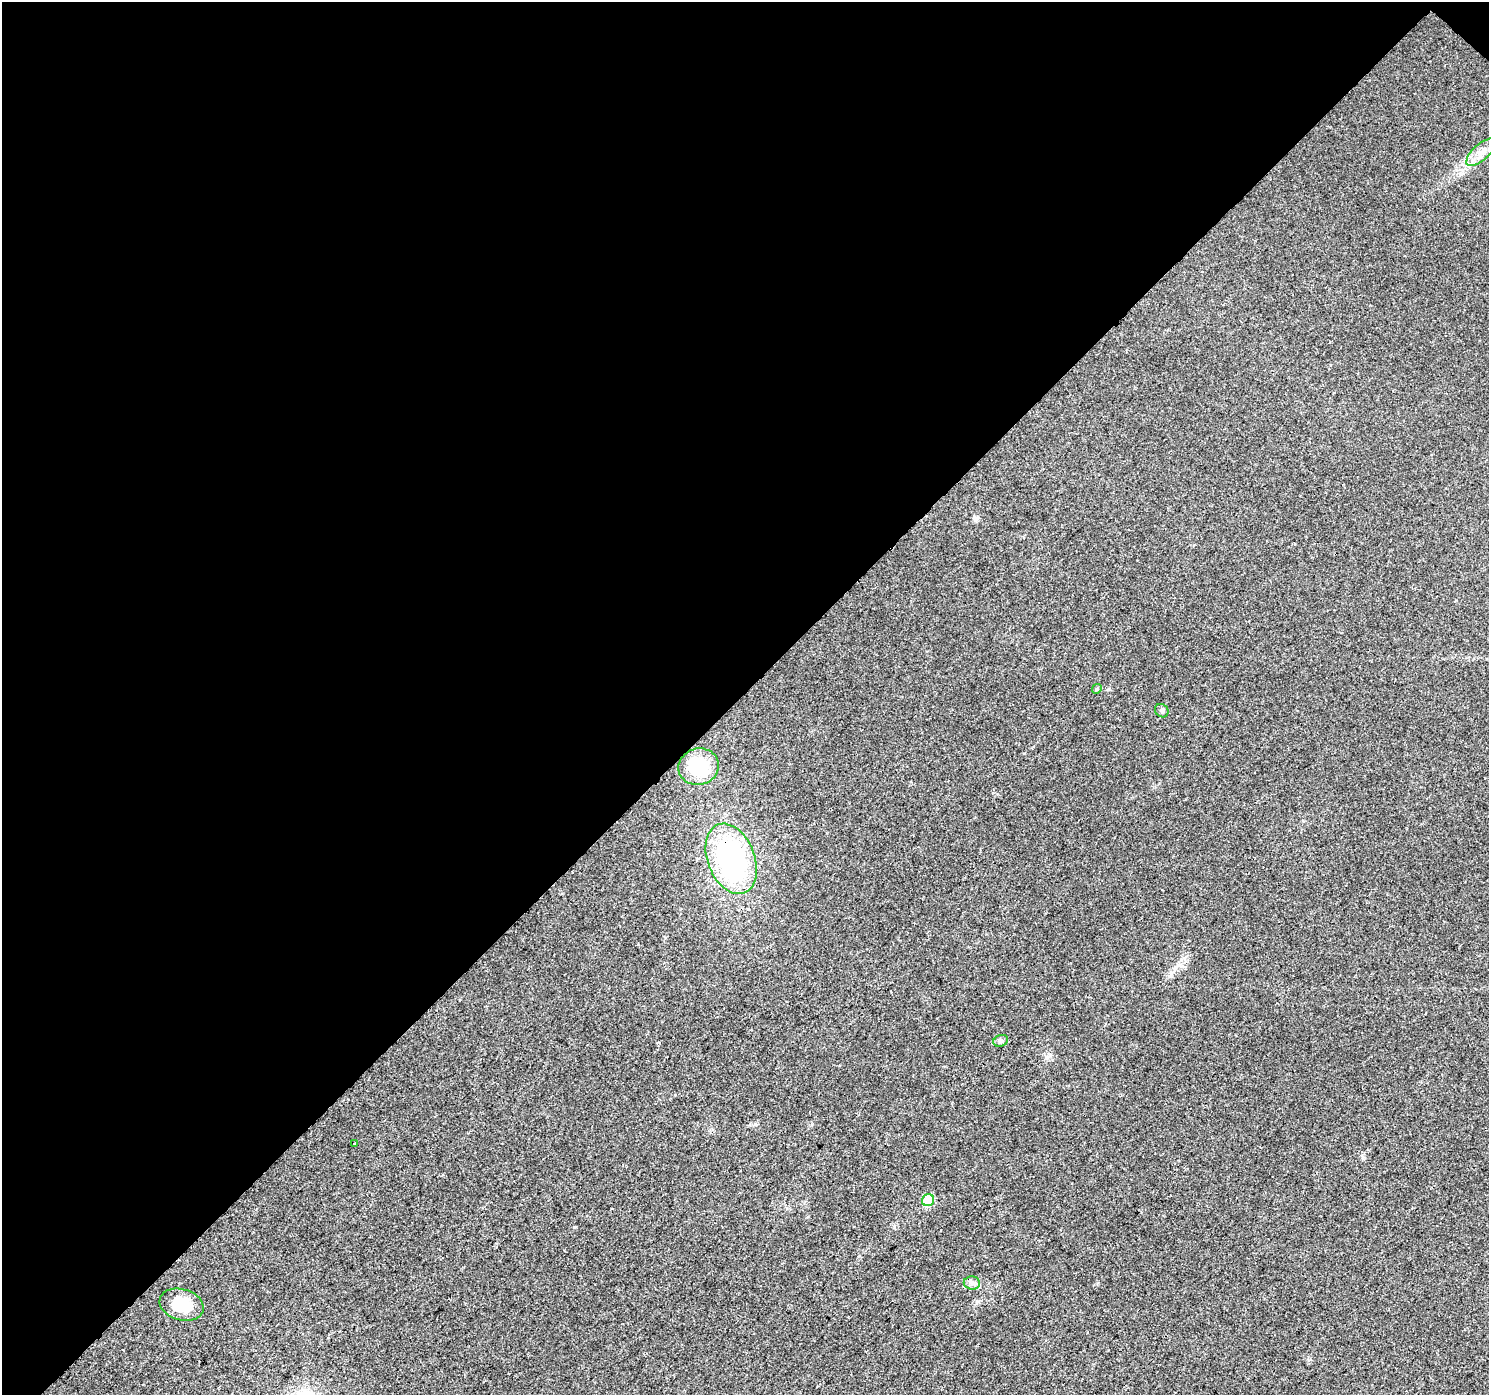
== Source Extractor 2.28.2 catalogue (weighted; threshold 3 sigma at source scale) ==
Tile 2 of 4 x 4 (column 2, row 1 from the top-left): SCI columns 1567-3053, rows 4476-5868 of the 6101 x 6099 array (HDU 1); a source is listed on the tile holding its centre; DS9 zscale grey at full resolution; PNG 1491 x 1397 px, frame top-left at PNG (2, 2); each listed source drawn as its Kron ellipse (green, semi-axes under 4 px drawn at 4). Shown black and unused: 50% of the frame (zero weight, under 3 of 4 exposures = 7% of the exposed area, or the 3 px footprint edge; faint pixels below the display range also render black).
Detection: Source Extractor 2.28.2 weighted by HDU 2 'WHT'; one run over the whole footprint, this tile lists its part. Background 0.0206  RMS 0.0036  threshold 0.0164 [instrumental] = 3 sigma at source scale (4.5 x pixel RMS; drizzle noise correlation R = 1.50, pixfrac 1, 0.0396/0.0396 arcsec/px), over >= 5 px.
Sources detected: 10; all 10 listed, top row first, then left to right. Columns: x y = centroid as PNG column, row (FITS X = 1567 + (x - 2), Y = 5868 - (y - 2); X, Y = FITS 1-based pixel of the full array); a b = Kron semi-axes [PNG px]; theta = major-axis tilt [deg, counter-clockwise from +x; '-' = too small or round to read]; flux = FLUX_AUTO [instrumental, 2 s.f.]
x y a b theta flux
1481 152 18 8 42 3.3
1097 689 5 4 - 0.5
1162 711 7 6 - 0.83
699 767 20 18 16 16
731 859 36 23 -69 66
1001 1041 7 5 19 0.83
354 1144 3 3 - 1.5
928 1200 6 6 - 16
972 1283 8 6 -1 1.3
182 1305 22 15 -16 11
Overlapping masked pixels (flux is a lower limit): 1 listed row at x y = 731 859
Unlisted compact peaks at least as high as the median listed source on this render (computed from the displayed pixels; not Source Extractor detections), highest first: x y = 574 1227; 1024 753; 894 1227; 1363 1158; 977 1301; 1109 689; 1098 1283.